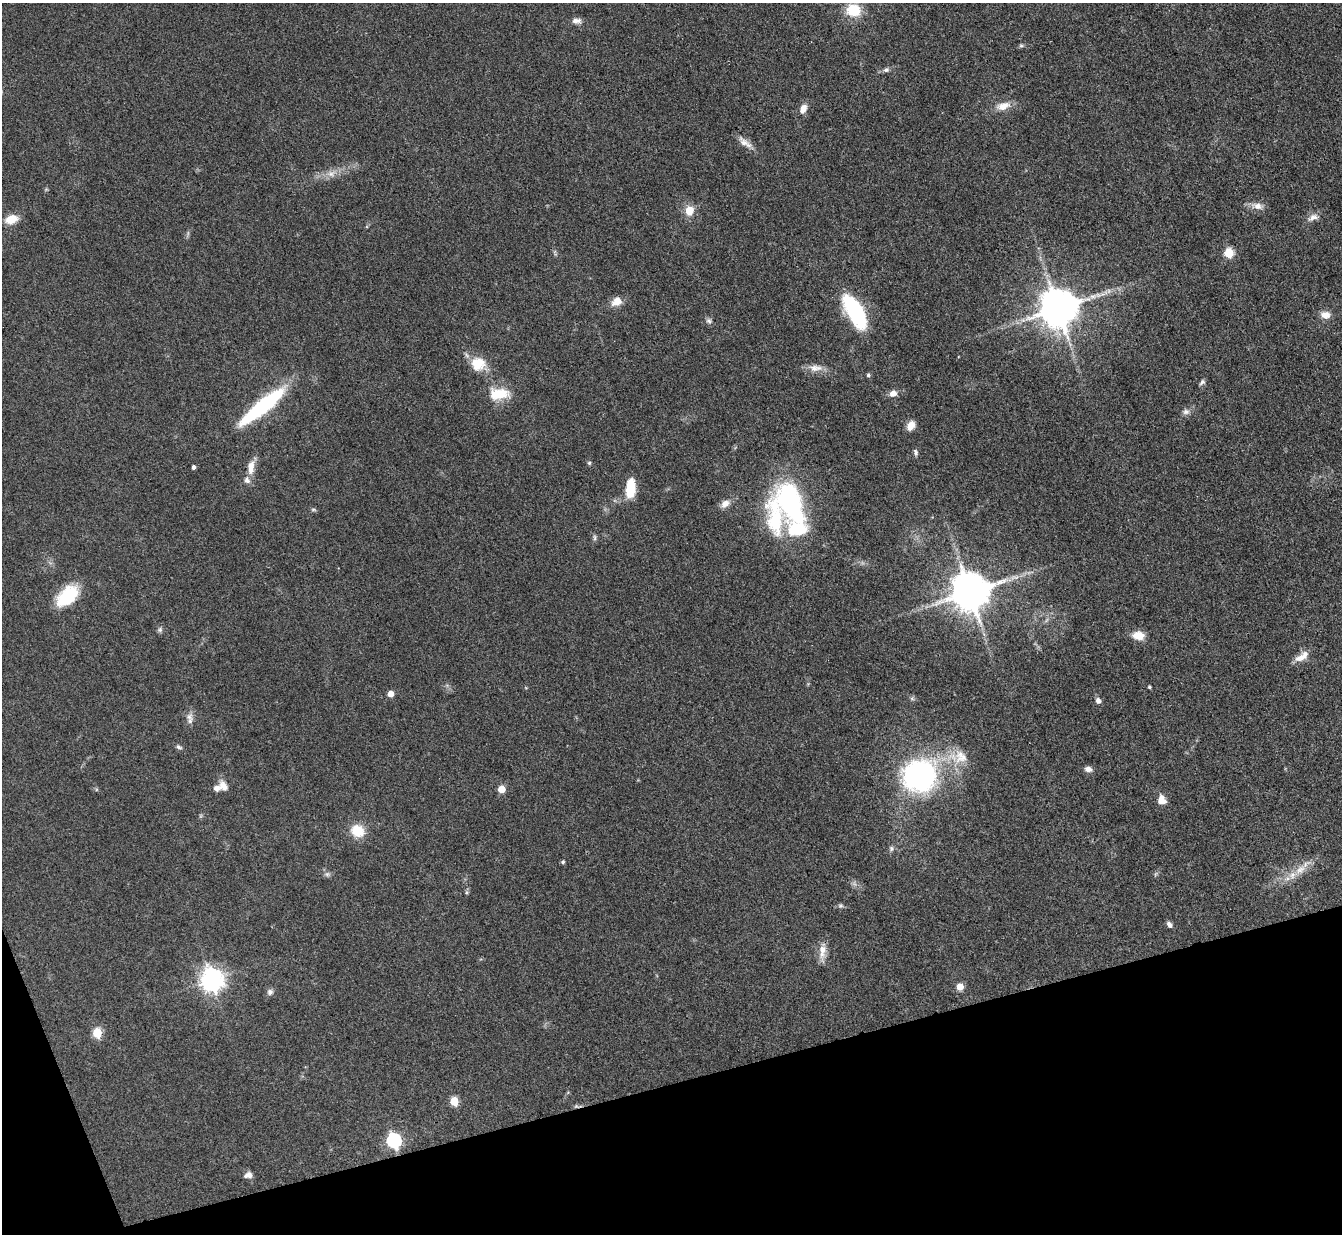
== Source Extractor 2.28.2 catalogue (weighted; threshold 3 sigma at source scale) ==
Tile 14 of 4 x 4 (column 2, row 4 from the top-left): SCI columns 1341-2680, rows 274-1505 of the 5362 x 5347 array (HDU 1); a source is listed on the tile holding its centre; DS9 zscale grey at full resolution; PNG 1344 x 1236 px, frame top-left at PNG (2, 3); no overlay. Shown black and unused: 14% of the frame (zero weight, under 3 of 4 exposures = <1% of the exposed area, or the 3 px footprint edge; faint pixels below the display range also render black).
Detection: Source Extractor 2.28.2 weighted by HDU 2 'WHT'; one run over the whole footprint, this tile lists its part. Background 0.0547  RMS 0.005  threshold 0.0226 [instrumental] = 3 sigma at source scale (4.5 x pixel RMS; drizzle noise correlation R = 1.50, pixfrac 1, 0.05/0.05 arcsec/px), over >= 5 px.
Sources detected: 79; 1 too faint to see at this stretch — not listed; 6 inside a brighter listed object's ellipse — not listed separately; the other 72 listed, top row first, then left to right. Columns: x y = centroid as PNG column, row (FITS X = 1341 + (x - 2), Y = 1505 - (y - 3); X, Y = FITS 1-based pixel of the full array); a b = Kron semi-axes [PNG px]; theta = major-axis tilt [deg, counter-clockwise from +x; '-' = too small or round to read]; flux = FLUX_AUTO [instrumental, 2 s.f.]
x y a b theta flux
853 10 15 13 -6 15
576 21 12 7 1 2.7
1021 45 6 5 - 0.82
886 70 8 6 23 1.4
1003 106 19 10 15 5.9
803 109 12 7 65 3.9
745 142 21 8 -36 4.2
331 174 12 10 13 4
46 189 5 5 - 0.57
1257 206 17 9 -12 4
689 211 10 9 - 7.2
1313 217 17 8 26 3.3
11 219 11 7 15 9.8
555 252 10 4 -68 0.9
1229 253 5 5 - 26
617 301 13 10 34 5.1
1058 309 11 10 - 1700
855 311 35 15 -60 51
1325 315 13 10 -7 4
709 321 7 7 - 1.5
478 364 19 18 - 11
816 368 21 9 3 4.9
868 375 5 5 - 0.89
1202 382 8 5 42 1.3
893 393 7 7 - 4
499 394 25 13 2 13
263 406 56 12 40 55
1186 412 9 7 14 2
911 426 10 7 58 5.1
916 452 9 5 -77 1.3
589 463 6 5 - 0.76
193 467 4 3 - 1.5
251 467 20 9 82 5.9
630 489 21 9 85 15
791 502 48 31 -63 90
725 504 13 8 34 3.8
313 510 8 4 -8 0.77
595 538 9 4 -90 1.1
970 592 11 11 - 1700
67 596 27 15 45 23
160 630 7 6 - 1.2
1138 636 13 9 -8 7
1300 658 15 10 13 4.3
1149 687 4 3 - 0.64
390 694 5 5 - 5.8
912 698 6 6 - 0.96
1098 701 6 6 - 2.3
189 717 12 9 60 3
179 747 9 5 -34 1.3
961 757 23 21 -31 13
1088 769 9 7 -8 2.4
920 775 30 28 19 120
224 786 14 9 -59 3.9
501 789 5 5 - 11
1162 800 11 9 -75 5.2
357 831 14 12 -30 12
891 849 8 7 - 1.3
563 862 5 4 - 0.92
1300 869 29 10 41 8.8
327 874 7 6 - 1.3
466 892 7 4 90 0.81
841 906 6 6 - 1.1
1169 925 7 5 -52 1.9
822 951 27 8 85 5.2
212 980 8 8 - 420
960 987 5 5 - 7.7
270 992 8 7 - 1.8
97 1033 6 5 - 24
454 1102 5 5 - 18
576 1106 6 5 - 0.91
394 1141 7 6 - 100
249 1175 10 8 -71 2.3
Overlapping masked pixels (flux is a lower limit): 1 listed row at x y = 576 1106